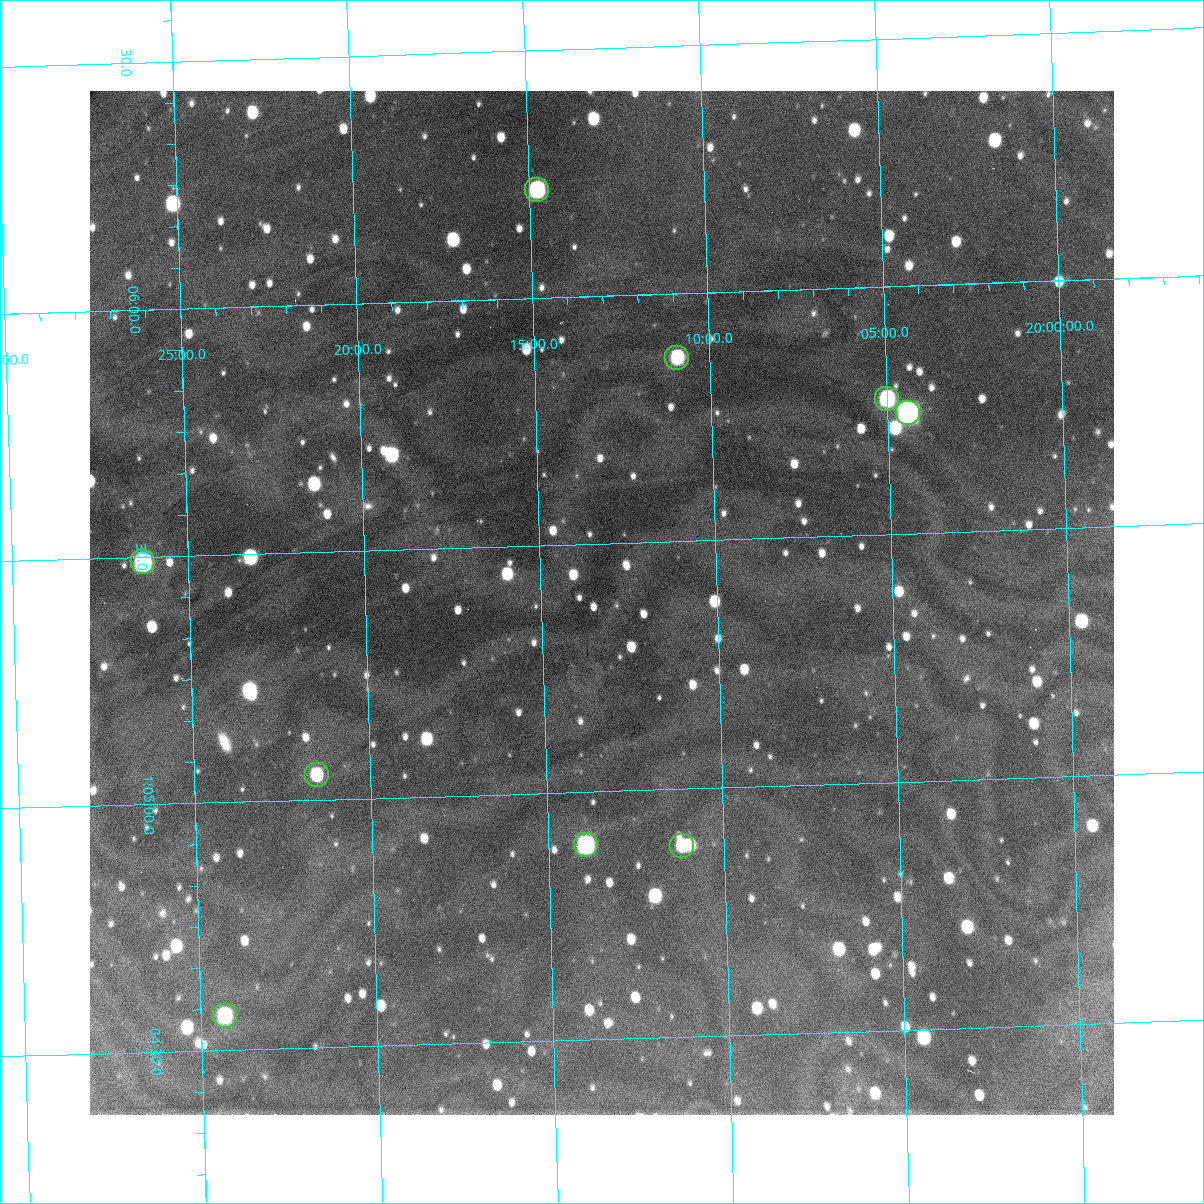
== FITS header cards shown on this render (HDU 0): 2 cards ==
NAXIS1  =                 1024 /fastest changing axis
NAXIS2  =                 1024 /next to fastest changing axis

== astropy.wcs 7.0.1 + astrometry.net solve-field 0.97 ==
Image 1024 x 1024 px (HDU 0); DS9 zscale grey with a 90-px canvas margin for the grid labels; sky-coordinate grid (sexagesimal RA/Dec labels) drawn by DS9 from the SOLVED WCS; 9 Tycho-2 reference stars matched to detected sources circled (green)
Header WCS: RA---TAN/DEC--TAN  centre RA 01:05:23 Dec +20:13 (16.35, +20.22 deg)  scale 1.7 arcsec/px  FOV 29.1' x 29.1'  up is +92 deg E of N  parity flipped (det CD > 0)
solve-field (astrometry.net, Tycho-2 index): VERIFIED the header's WCS against the Tycho-2 star catalogue (9 matches, 0 conflicts) and refined it, rather than solving blind
Solved WCS: RA---TAN-SIP/DEC--TAN-SIP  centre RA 01:05:23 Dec +20:13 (16.35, +20.22 deg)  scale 1.71 arcsec/px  FOV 29.1' x 29.1'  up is +92 deg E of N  parity flipped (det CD > 0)
The solver's refit moves the header's centre by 0.21 arcsec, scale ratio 1.002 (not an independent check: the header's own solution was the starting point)
Tycho-2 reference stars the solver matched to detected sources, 9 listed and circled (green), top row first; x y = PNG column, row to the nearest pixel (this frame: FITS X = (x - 90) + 1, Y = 1024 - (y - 91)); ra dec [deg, ICRS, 3 dp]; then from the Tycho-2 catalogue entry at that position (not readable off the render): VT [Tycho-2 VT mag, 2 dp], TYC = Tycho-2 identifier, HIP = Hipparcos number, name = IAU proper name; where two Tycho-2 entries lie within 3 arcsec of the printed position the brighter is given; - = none
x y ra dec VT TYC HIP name
537 190 16.554 +20.246 11.89 1202-44-1 - -
677 358 16.468 +20.182 12.30 1202-2086-1 - -
887 399 16.444 +20.083 11.86 1202-190-1 - -
908 413 16.436 +20.073 10.31 1202-296-1 - -
143 562 16.372 +20.438 11.27 1202-51-1 - -
317 775 16.262 +20.359 12.16 1202-337-1 - -
586 845 16.223 +20.232 11.45 1202-560-1 - -
682 846 16.221 +20.187 12.50 1202-232-1 - -
225 1016 16.142 +20.405 12.07 1202-262-1 - -